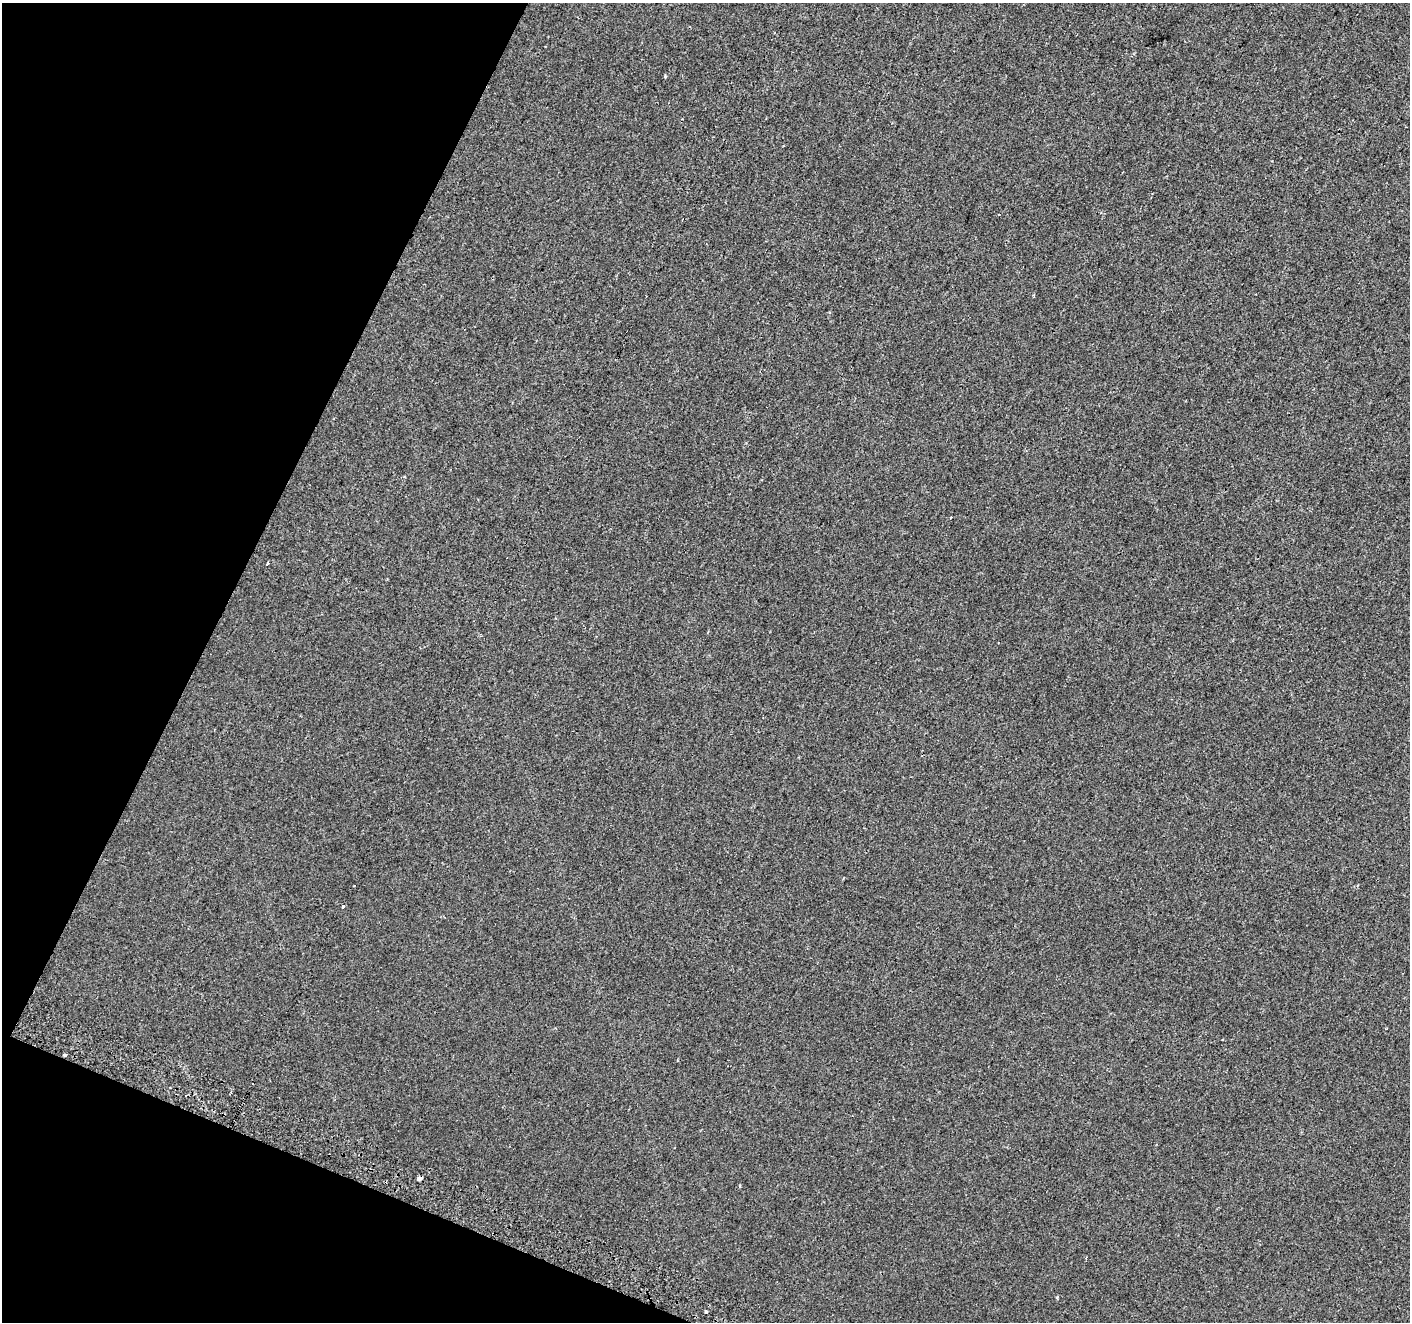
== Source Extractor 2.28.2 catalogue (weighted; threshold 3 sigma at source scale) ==
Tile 9 of 4 x 4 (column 1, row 3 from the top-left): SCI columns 18-1425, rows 1566-2885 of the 5675 x 5835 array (HDU 1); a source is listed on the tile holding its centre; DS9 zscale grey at full resolution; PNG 1412 x 1324 px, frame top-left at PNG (2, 3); no overlay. Shown black and unused: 20% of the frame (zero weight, under 2 of 3 exposures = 2% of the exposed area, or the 3 px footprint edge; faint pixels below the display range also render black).
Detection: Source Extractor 2.28.2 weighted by HDU 2 'WHT'; one run over the whole footprint, this tile lists its part. Background -3.72e-04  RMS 0.0035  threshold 0.0159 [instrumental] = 3 sigma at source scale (4.5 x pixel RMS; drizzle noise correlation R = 1.50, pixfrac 1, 0.0396/0.0396 arcsec/px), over >= 5 px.
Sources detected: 9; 2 cosmic-ray / hot-pixel residue — not listed; the other 7 listed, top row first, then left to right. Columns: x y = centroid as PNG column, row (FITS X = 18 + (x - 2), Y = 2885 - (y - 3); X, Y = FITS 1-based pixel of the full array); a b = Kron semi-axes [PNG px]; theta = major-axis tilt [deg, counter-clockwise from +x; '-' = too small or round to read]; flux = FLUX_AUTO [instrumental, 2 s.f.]
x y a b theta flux
665 76 3 3 - 0.79
950 518 3 2 - 0.48
267 564 4 3 - 2.2
343 906 3 3 - 0.48
64 1055 4 3 - 0.49
420 1178 5 3 - 4.7
706 1312 3 3 - 0.62
Overlapping masked pixels (flux is a lower limit): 2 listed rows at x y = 64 1055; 420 1178